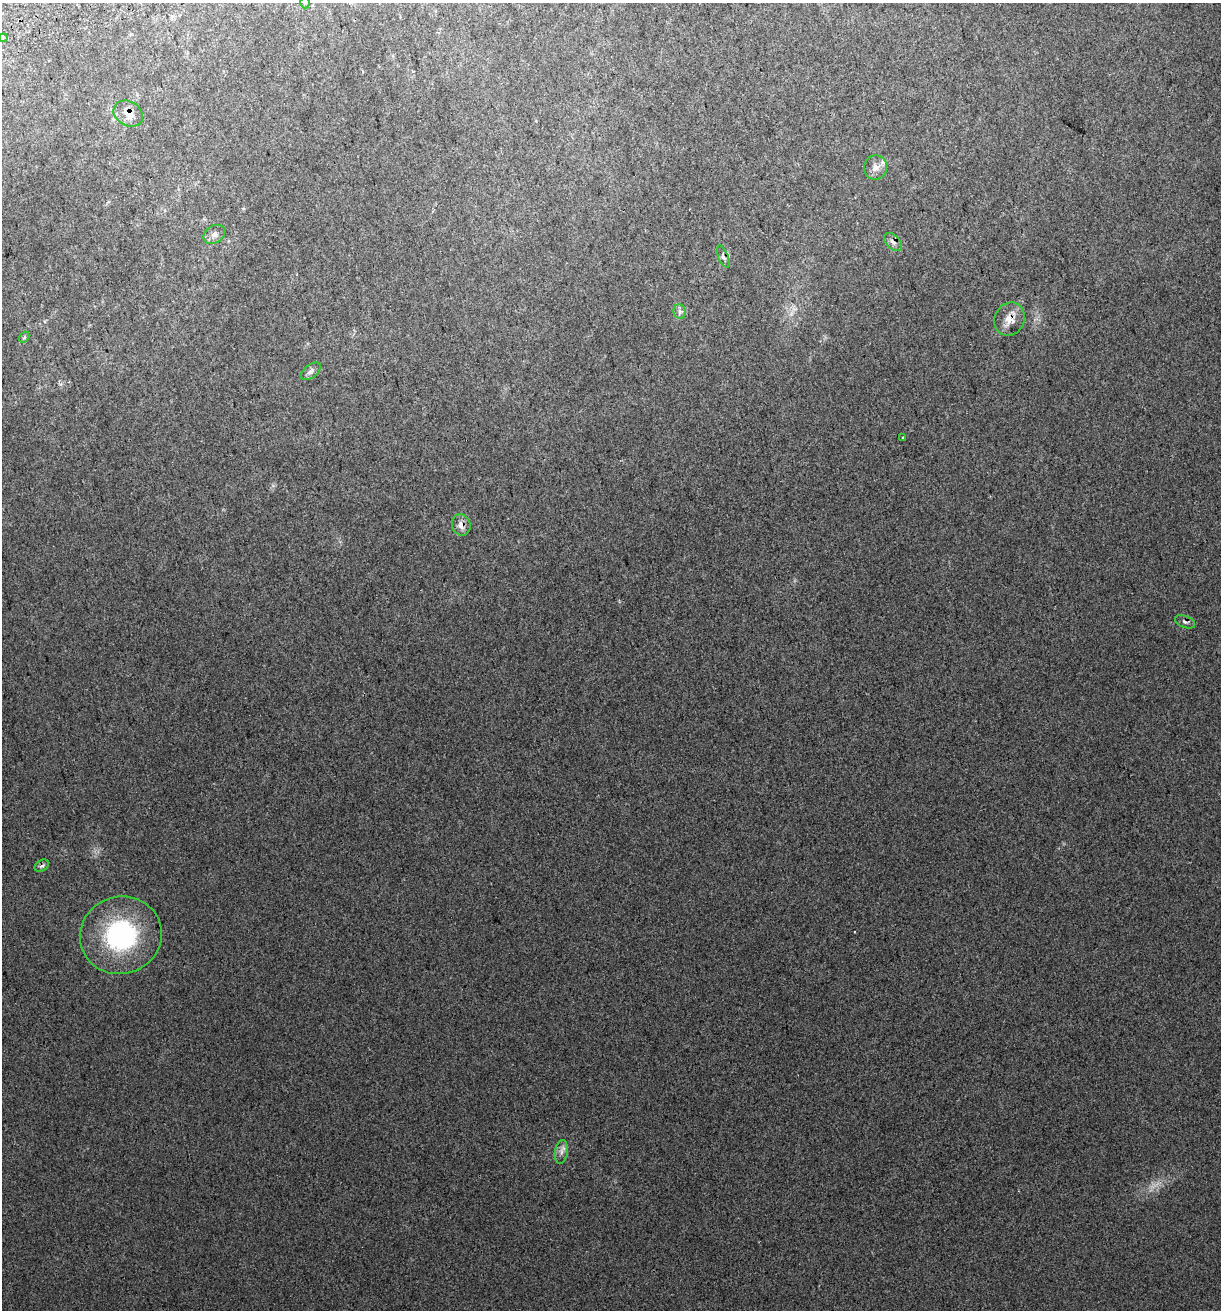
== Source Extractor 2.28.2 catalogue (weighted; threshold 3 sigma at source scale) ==
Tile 11 of 4 x 4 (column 3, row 3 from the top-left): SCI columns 2556-3774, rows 1349-2656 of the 5060 x 5314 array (HDU 1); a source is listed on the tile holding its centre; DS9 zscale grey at full resolution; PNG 1223 x 1312 px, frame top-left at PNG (2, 3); each listed source drawn as its Kron ellipse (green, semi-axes under 4 px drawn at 4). Shown black and unused: <1% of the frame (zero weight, under 2 of 3 exposures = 2% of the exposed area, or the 3 px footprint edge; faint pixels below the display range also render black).
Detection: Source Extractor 2.28.2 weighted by HDU 2 'WHT'; one run over the whole footprint, this tile lists its part. Background 0.0296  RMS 0.011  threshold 0.0489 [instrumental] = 3 sigma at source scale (4.5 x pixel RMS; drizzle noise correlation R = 1.50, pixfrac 1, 0.0396/0.0396 arcsec/px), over >= 5 px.
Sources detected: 19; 1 too faint to see at this stretch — neither listed nor drawn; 1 inside a brighter listed object's ellipse — not listed separately; the other 17 listed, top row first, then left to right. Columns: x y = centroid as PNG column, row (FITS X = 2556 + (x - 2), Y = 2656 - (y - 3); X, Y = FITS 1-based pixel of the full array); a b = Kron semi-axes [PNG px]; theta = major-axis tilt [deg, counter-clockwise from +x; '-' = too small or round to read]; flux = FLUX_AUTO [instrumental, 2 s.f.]
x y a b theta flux
305 3 6 5 - 1.5
3 38 4 3 - 5.1
128 114 15 12 -31 12
875 168 12 11 - 7.5
214 234 12 8 34 5.3
893 242 11 6 -45 4.8
723 257 12 5 -67 3.1
680 312 7 6 - 3.4
1010 319 17 15 64 14
24 337 6 4 60 1.7
311 371 11 6 39 4.1
903 438 3 3 - 3.3
461 525 11 9 -75 7.6
1185 622 10 6 -22 3.3
42 866 8 5 30 2.9
121 935 41 38 18 140
561 1152 12 6 81 5.2
Overlapping masked pixels (flux is a lower limit): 7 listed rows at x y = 128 114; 893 242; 723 257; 1010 319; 461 525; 1185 622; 42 866
Isophote crosses this tile's border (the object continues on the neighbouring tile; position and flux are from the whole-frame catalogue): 2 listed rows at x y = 305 3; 3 38